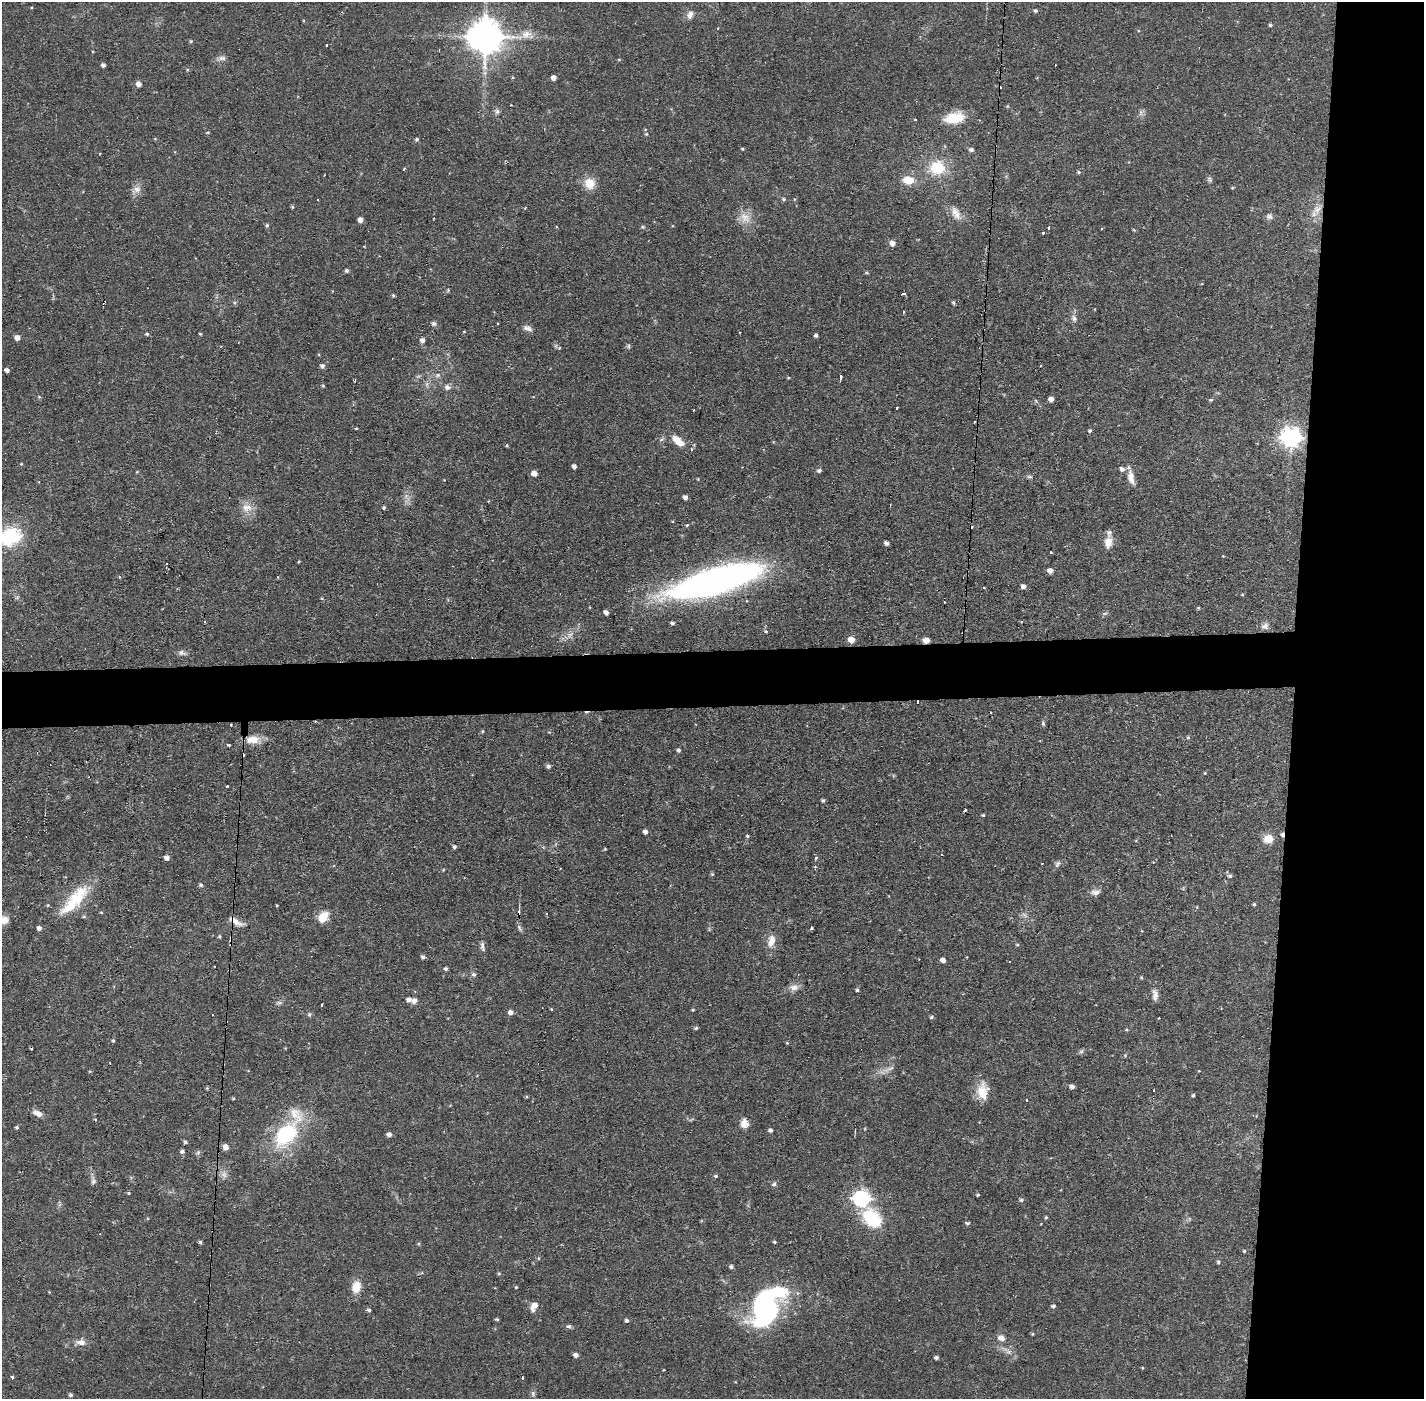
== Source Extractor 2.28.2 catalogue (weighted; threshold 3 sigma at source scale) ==
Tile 6 of 3 x 3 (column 3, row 2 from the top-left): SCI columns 2846-4267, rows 1451-2847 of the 4267 x 4298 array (HDU 1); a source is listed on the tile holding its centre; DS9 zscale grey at full resolution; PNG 1426 x 1401 px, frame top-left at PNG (2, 2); no overlay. Shown black and unused: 13% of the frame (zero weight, under 2 of 3 exposures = <1% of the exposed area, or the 3 px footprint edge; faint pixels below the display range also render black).
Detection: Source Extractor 2.28.2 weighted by HDU 2 'WHT'; one run over the whole footprint, this tile lists its part. Background 0.0564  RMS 0.006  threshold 0.0269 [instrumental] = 3 sigma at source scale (4.5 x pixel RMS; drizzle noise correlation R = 1.50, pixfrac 1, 0.05/0.05 arcsec/px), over >= 5 px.
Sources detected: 241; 1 too faint to see at this stretch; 3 inside a brighter object's white glare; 16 cosmic-ray / hot-pixel residue — not listed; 7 inside a brighter listed object's ellipse — not listed separately; the other 214 listed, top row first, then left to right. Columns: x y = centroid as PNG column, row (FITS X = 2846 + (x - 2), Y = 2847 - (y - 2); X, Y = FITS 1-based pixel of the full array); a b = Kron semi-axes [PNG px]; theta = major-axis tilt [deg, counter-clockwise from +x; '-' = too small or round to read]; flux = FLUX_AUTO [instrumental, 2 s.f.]
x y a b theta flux
1035 11 5 4 - 1.2
690 15 11 8 63 3.1
1270 25 4 4 - 0.87
526 34 15 11 14 5.9
485 36 10 10 - 1400
191 41 4 4 - 0.71
326 45 3 2 - 0.73
222 58 11 6 0 2.2
619 59 5 3 - 0.55
103 65 4 4 - 1.7
553 77 4 4 - 3.2
139 84 5 5 - 3.2
497 111 7 6 - 1.5
954 118 20 11 11 16
646 134 4 4 - 0.67
417 139 5 4 - 1.1
742 149 5 4 - 0.59
971 150 6 5 - 1.7
937 168 19 16 7 20
404 169 3 3 - 0.75
1079 172 5 4 - 0.85
1209 179 8 5 -51 1.2
908 180 13 9 -5 8.5
589 183 13 12 - 8.6
1232 188 5 3 - 0.48
137 189 10 9 - 3.7
783 199 6 4 -17 1
794 199 4 3 - 0.5
292 207 5 4 - 0.79
1317 209 14 10 39 5.5
956 213 19 9 -62 5.6
1269 216 9 8 - 2.1
745 217 17 13 -47 7.5
360 220 5 4 - 3.5
267 225 5 4 - 0.95
643 227 6 4 19 0.85
1049 228 3 3 - 1.8
1101 228 3 3 - 1.4
1134 230 5 3 - 0.57
1043 233 3 2 - 0.62
892 243 6 5 - 3.6
347 270 5 4 - 1.2
867 273 5 3 - 0.67
448 290 5 4 - 0.65
393 295 4 4 - 0.79
953 302 5 4 - 1
903 312 3 2 - 1.1
1074 318 10 7 -79 2.4
434 323 7 6 - 1.4
527 328 13 7 -22 2.6
147 334 5 4 - 0.82
200 334 4 3 - 0.69
816 335 4 3 - 1.4
17 337 5 5 - 3.7
422 340 4 4 - 2.7
629 346 7 4 -82 0.9
1040 365 2 2 - 0.71
322 366 5 5 - 1.7
7 370 4 4 - 2.3
438 375 8 5 27 1.8
840 377 5 3 - 6.5
355 380 4 3 - 0.92
323 386 5 3 - 0.55
447 387 7 6 - 2.4
1051 399 4 4 - 3.1
1211 400 5 4 - 0.88
897 408 3 3 - 2.1
694 410 2 2 - 0.52
356 428 3 3 - 0.51
1090 430 5 4 - 0.93
1291 437 8 7 - 280
678 441 19 8 -38 8.3
507 445 4 4 - 0.61
574 466 4 4 - 2.1
1122 469 6 6 - 2.2
819 470 5 4 - 1.4
534 473 5 5 - 4.3
1030 477 6 4 -2 1
1131 477 19 7 -78 5.4
685 497 4 4 - 2.3
247 508 15 12 -6 6.3
384 508 4 3 - 0.93
687 525 5 3 - 0.73
10 536 27 20 21 36
1108 542 14 10 75 5.7
886 543 4 3 - 1.8
1051 552 3 3 - 0.69
1050 571 6 5 - 3
715 581 85 21 16 290
1023 586 5 4 - 2.4
984 588 4 2 - 0.45
1242 595 5 3 - 0.5
1198 608 4 3 - 0.62
606 612 5 4 - 2.1
1104 613 8 4 8 1.1
672 623 4 3 - 1.2
1265 626 10 9 - 3
766 632 5 5 - 0.97
851 640 5 5 - 6.7
926 640 5 4 - 5.6
181 653 10 7 -18 2.1
917 702 3 3 - 0.98
1043 723 7 5 -75 1
482 731 4 4 - 0.64
1188 737 5 4 - 0.78
252 740 18 11 3 8
229 745 3 3 - 1.3
678 750 4 4 - 1.2
548 766 5 4 - 1.6
1205 773 4 3 - 0.47
227 786 3 3 - 0.92
823 800 4 4 - 1
965 810 3 3 - 0.95
983 815 3 3 - 0.71
645 832 4 4 - 2.5
1282 834 6 4 -84 2.4
747 836 5 4 - 0.75
1268 839 8 8 - 9.3
454 847 4 4 - 1.2
605 849 4 4 - 0.5
166 857 5 4 - 2.8
1057 864 10 6 60 1.6
443 870 5 3 - 0.51
712 874 5 4 - 0.66
1230 876 6 5 - 1.2
201 885 5 4 - 1.1
1095 893 11 7 2 2.9
1254 904 4 4 - 0.79
277 905 4 2 - 0.4
70 906 57 16 46 23
101 912 4 3 - 0.55
1024 915 9 3 -45 1.2
84 917 6 4 -1 0.77
323 917 14 9 50 8.6
3 920 13 9 13 5.6
236 922 20 7 -31 4.9
519 928 11 4 -59 1.4
811 928 4 3 - 1.8
771 941 18 10 74 6.1
1017 945 4 4 - 0.64
482 946 13 5 -82 2.2
423 957 5 5 - 1.3
943 960 4 4 - 2.9
446 969 4 4 - 1.2
474 974 6 6 - 1.3
1141 978 5 4 - 0.61
794 987 13 8 -3 3.5
857 990 4 4 - 0.85
1155 995 17 7 -82 3.3
415 1000 8 7 - 2.2
322 1005 3 2 - 0.85
551 1009 4 4 - 0.51
693 1010 4 3 - 0.58
510 1012 5 5 - 2.4
309 1014 5 5 - 1
931 1017 5 4 - 0.97
696 1028 5 4 - 0.97
113 1040 4 3 - 0.97
787 1043 4 3 - 0.56
1081 1052 7 4 1 1.1
890 1068 12 5 23 2.3
1072 1086 5 4 - 2.3
1154 1090 3 2 - 0.56
982 1091 22 14 89 11
1193 1095 3 3 - 0.92
526 1097 4 4 - 0.65
233 1099 4 3 - 0.65
1027 1100 3 3 - 0.97
37 1113 13 7 -26 3.8
95 1119 3 3 - 0.83
745 1123 11 10 - 4.4
17 1127 5 4 - 0.94
770 1130 5 4 - 1.7
286 1134 45 23 48 46
389 1134 5 4 - 2.3
185 1142 5 4 - 1.1
225 1147 6 6 - 3.4
182 1151 5 5 - 1.5
198 1153 7 6 - 1.2
716 1176 5 4 - 0.82
94 1181 9 6 -82 1.8
774 1184 8 5 17 1.3
128 1193 4 4 - 0.64
978 1195 4 3 - 0.78
861 1199 7 7 - 170
1021 1200 5 5 - 1.2
1046 1217 4 4 - 0.68
872 1218 26 18 -48 27
967 1223 6 4 12 0.89
200 1242 4 3 - 1.1
774 1242 4 3 - 0.79
419 1244 5 3 - 0.65
1244 1251 4 4 - 0.72
1218 1261 5 3 - 0.75
731 1267 5 4 - 1.4
499 1274 5 4 - 0.71
356 1287 12 9 76 9.2
516 1287 4 4 - 0.57
535 1305 8 6 23 4.4
765 1305 25 19 -75 55
1053 1306 5 4 - 1.3
369 1310 5 4 - 1.2
497 1319 4 4 - 0.85
627 1320 5 4 - 1.2
569 1326 7 6 - 1.3
1032 1334 4 4 - 0.65
1001 1338 7 6 - 4
81 1342 12 7 -2 3.9
576 1355 5 4 - 2.5
936 1358 4 3 - 1.4
12 1377 3 3 - 1.4
522 1378 3 3 - 1.3
533 1394 7 5 72 1.3
71 1395 4 4 - 1.2
Overlapping masked pixels (flux is a lower limit): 4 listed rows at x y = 926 640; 917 702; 1282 834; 236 922
Isophote crosses this tile's border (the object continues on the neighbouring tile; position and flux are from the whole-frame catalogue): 2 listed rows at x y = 10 536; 3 920